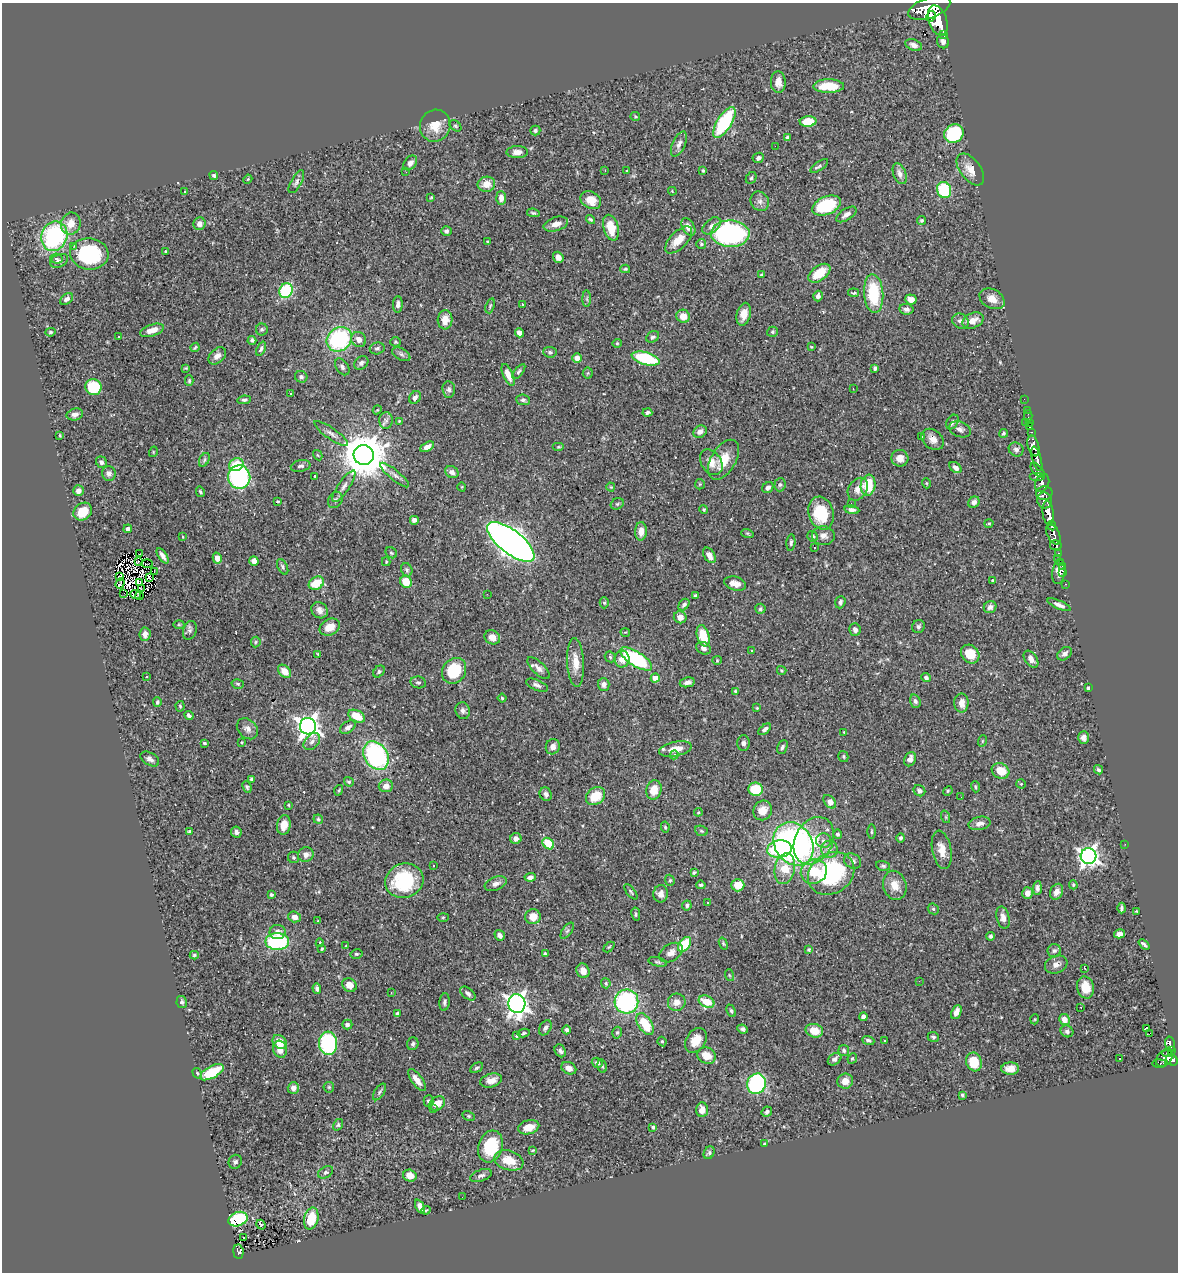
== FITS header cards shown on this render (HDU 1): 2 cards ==
NAXIS1  =                 1176
NAXIS2  =                 1270

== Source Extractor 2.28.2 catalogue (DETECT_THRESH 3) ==
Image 1176 x 1270 px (HDU 1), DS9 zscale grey, 1 PNG px = 1 image px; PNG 1180 x 1274 px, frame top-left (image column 1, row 1270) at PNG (2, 3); each listed source drawn as its Kron ellipse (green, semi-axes under 4 px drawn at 4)
Background 0.727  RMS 0.02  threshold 0.0599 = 3 sigma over >= 5 px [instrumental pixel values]
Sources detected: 517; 5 with non-positive FLUX_AUTO (blend fragments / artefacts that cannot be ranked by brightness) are neither listed nor drawn; of the other 512, the 500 brightest by FLUX_AUTO listed and drawn (12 fainter detections omitted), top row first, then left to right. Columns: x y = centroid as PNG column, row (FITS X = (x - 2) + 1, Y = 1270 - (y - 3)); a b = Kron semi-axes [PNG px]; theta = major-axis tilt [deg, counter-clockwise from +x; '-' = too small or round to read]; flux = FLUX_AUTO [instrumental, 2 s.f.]
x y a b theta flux
929 8 22 10 19 3300
931 16 5 4 - 660
938 20 16 9 -72 2700
944 35 3 3 - 68
943 41 7 6 - 5
914 45 9 5 -20 6.4
778 82 10 7 -89 10
829 86 15 7 0 36
635 116 5 4 - 1.5
808 121 8 5 2 32
724 122 18 7 58 110
435 126 16 15 - 22
455 126 7 4 -39 2.2
535 130 5 5 - 2.9
954 134 10 9 - 98
788 138 4 4 - 4.3
679 144 13 6 65 6.7
775 146 2 2 - 11
517 152 10 6 1 8.5
758 158 6 5 - 4.3
410 163 8 5 50 5.7
819 166 10 4 36 2.9
970 169 18 10 -53 15
605 170 3 3 - 1.6
703 170 3 3 - 2.1
627 171 3 3 - 1.5
406 172 2 2 - 1.6
900 174 11 6 -69 7.1
214 175 4 4 - 2.3
751 178 6 5 - 2.5
248 179 4 3 - 1.3
296 182 12 5 61 4.7
486 184 9 7 10 16
944 190 8 7 - 85
672 191 4 3 - 1
185 192 3 3 - 2
431 197 3 3 - 1
501 198 6 5 - 9.1
591 200 11 8 -32 17
760 201 10 9 - 6.7
826 206 15 9 24 88
533 213 6 4 -9 2.3
846 214 11 5 33 6.7
591 219 5 3 - 1.9
922 220 5 4 - 1.9
71 224 11 9 72 17
199 224 6 6 - 8
556 224 12 7 16 11
711 226 11 6 40 7.4
688 227 9 6 -59 8.9
611 228 13 7 -74 28
446 231 5 5 - 3.6
730 234 19 13 -1 260
54 236 15 13 69 180
679 240 17 8 45 21
488 242 3 3 - 2.5
701 244 5 5 - 2
74 246 3 3 - 1.9
166 251 3 3 - 1.5
89 254 19 15 -8 120
558 257 6 5 - 7
56 259 6 5 - 3.6
59 261 9 6 25 5.9
625 269 5 4 - 1.7
819 273 12 7 36 33
761 275 4 4 - 1.8
286 291 7 6 - 90
854 293 5 3 - 2.2
874 294 19 9 -86 63
818 296 5 4 - 5.3
67 299 7 4 36 4.7
587 299 8 4 -89 2.2
911 299 6 5 - 11
992 299 13 9 -28 14
398 304 8 5 88 5
522 305 3 3 - 1.2
490 306 8 4 72 2
906 309 7 5 -9 5
744 314 11 7 76 12
683 316 7 6 - 16
445 320 9 7 87 17
960 321 9 7 -37 5.3
973 321 11 7 24 13
152 330 12 5 18 12
262 330 6 6 - 3.2
50 332 5 4 - 2.2
772 332 6 5 - 2.4
519 333 5 4 - 8.1
118 336 3 2 - 2.3
653 337 7 5 36 3.3
339 339 13 11 40 150
359 339 8 7 - 8.3
252 340 4 4 - 2.7
395 342 5 4 - 1.6
617 343 5 4 - 1.7
195 347 5 3 - 1.6
811 347 4 3 - 1.4
377 348 7 6 - 3.1
261 349 7 4 68 3
550 352 7 5 -4 2.8
401 354 10 5 -30 3.9
217 356 10 7 42 7.6
577 358 5 4 - 10
646 358 14 6 -16 86
361 363 8 6 39 3.9
342 367 9 6 -55 4.2
186 368 3 3 - 1.3
875 368 4 4 - 3.2
519 372 9 4 52 2.7
588 373 5 5 - 2
508 375 11 5 -67 12
301 377 6 5 - 3.4
189 380 5 4 - 2
93 387 8 8 - 47
449 389 8 6 -84 4.4
853 389 3 2 - 1
291 393 2 2 - 1
415 397 7 5 56 4.4
1024 399 2 2 - 10
244 400 7 4 7 2.7
523 400 7 5 -4 3.2
377 410 4 3 - 1.2
1027 410 2 2 - 7.7
647 413 5 3 - 3.3
75 414 8 6 14 5.4
1028 416 6 2 -90 15
386 420 8 6 88 4.9
399 421 3 3 - 0.92
952 422 8 5 58 4.5
1025 422 2 2 - 35
1030 423 3 2 - 23
1030 427 3 2 - 20
960 429 11 7 -21 6
700 432 7 5 34 6.3
1031 432 3 2 - 26
1003 433 4 4 - 2.2
331 434 20 5 -36 7
60 435 3 2 - 1.2
922 437 3 3 - 1.5
933 439 12 9 -40 9.5
1033 446 10 5 -75 1000
427 447 7 4 28 7.4
558 447 6 3 0 1.4
1016 449 7 7 - 4.1
153 452 5 3 - 1.2
318 455 5 4 - 1.5
364 455 10 10 - 5500
900 458 8 8 - 9.9
1037 459 12 4 -75 850
204 460 7 4 61 2.5
724 460 22 12 59 25
101 462 6 5 - 4
711 462 14 10 -57 13
236 465 7 6 - 39
301 466 10 6 11 3.9
955 468 7 4 -40 6.4
1038 470 9 5 -47 360
452 472 7 5 -31 6.4
109 473 7 7 - 5.5
395 475 18 5 -39 6.2
315 476 3 2 - 1.1
239 477 12 11 - 170
1037 477 8 3 0 340
926 483 5 3 - 1.2
1042 483 9 6 68 550
700 484 5 5 - 1.5
780 485 6 5 - 2.9
868 485 10 7 82 42
344 486 19 5 56 7.5
462 487 4 3 - 1.1
611 487 4 4 - 1.3
768 488 6 5 - 4.5
858 489 12 9 56 10
78 491 5 5 - 7.2
200 492 5 3 - 2.1
1044 493 8 6 3 330
335 500 8 7 - 4.4
1045 500 8 7 - 680
278 501 3 2 - 1.1
974 502 6 5 - 4.4
617 504 7 5 27 2.3
851 504 3 3 - 1.4
704 509 5 4 - 1.6
852 510 7 4 -10 4.4
83 512 10 8 40 29
821 513 17 12 -73 58
1048 514 12 5 -82 1400
414 520 5 5 - 4.8
989 523 4 3 - 1.6
1052 525 5 4 - 260
128 529 4 4 - 3.8
641 531 9 6 87 11
747 533 6 4 -18 1.9
1053 534 11 6 -65 730
813 536 5 5 - 2.8
823 536 11 9 -6 8.1
183 537 4 3 - 0.92
511 542 28 11 -38 1400
791 543 8 4 84 3
1056 545 6 5 - 170
815 548 3 3 - 3.1
391 553 6 5 - 2.3
1058 553 4 3 - 110
139 554 2 2 - 1.2
709 555 8 5 -59 9.2
163 556 8 4 -56 6.9
217 558 5 4 - 9.5
1058 558 2 2 - 5
254 561 5 4 - 8.4
138 562 3 2 - 1.8
386 562 4 3 - 1.5
1061 563 3 3 - 33
147 564 6 2 -2 1.1
1062 566 3 2 - 17
283 567 8 5 -64 3.1
407 570 7 5 -65 3
155 572 2 2 - 1.1
1059 572 12 6 81 8.5
1063 572 2 2 - 8.4
119 576 4 2 - 1.2
149 578 4 2 - 1.5
993 581 3 3 - 2
406 582 6 5 - 28
120 583 5 2 - 2
139 583 3 2 - 1.4
316 583 8 6 30 29
735 584 11 7 -16 9.4
1066 584 3 2 - 11
141 589 3 2 - 1.9
124 594 3 2 - 1.4
135 594 5 2 - 1.8
487 594 2 2 - 5.5
140 596 4 2 - 1.1
695 596 3 3 - 2.3
840 602 6 5 - 3.4
604 603 6 4 90 1.8
684 605 6 4 51 4.2
1059 605 12 4 -24 5.7
990 607 6 6 - 5.1
760 609 5 5 - 2.5
319 610 9 7 -43 7
680 617 6 6 - 8.4
179 624 5 3 - 1.4
918 626 7 6 - 3
330 627 11 8 27 18
190 630 10 6 70 4.1
855 630 6 5 - 4.8
625 632 5 3 - 1
145 634 7 5 85 8.3
703 636 11 6 -74 40
492 637 8 6 -31 11
256 642 5 4 - 1.8
703 648 8 6 -31 6.1
752 651 2 2 - 1.1
318 654 3 3 - 1.4
970 654 10 8 -47 29
1064 654 8 5 37 5.8
610 657 6 4 -45 2.1
622 659 8 7 - 13
636 659 18 7 -33 120
1031 659 9 6 -55 6.9
717 660 4 4 - 1.3
576 662 24 8 -87 19
538 668 14 6 -43 7.4
782 670 5 4 - 1.5
284 671 7 5 -47 14
379 671 7 5 49 2.6
454 671 13 11 55 61
147 677 3 2 - 1.1
655 678 4 4 - 21
926 678 5 4 - 3.7
418 682 8 6 -9 2.9
687 682 7 5 11 5.3
238 684 6 4 -16 2
604 684 6 6 - 5.5
537 685 11 5 -22 4.8
1088 688 4 3 - 2.3
735 691 4 3 - 1.6
502 698 4 4 - 1.9
915 701 7 5 -70 3.7
157 702 5 4 - 2.4
961 703 9 7 90 12
180 706 5 4 - 1.6
757 708 3 3 - 1.1
463 711 8 7 - 5
189 716 5 3 - 3.5
357 716 9 5 -26 28
308 726 8 8 - 930
348 727 9 5 35 6.1
247 729 12 9 -44 7.2
765 729 7 4 40 4
844 732 3 3 - 0.9
1083 737 6 5 - 5.3
982 741 6 3 71 1.3
242 742 3 2 - 0.97
312 742 10 6 49 5.4
204 743 4 3 - 1.7
743 743 7 6 - 4.5
553 747 8 7 - 6.7
782 747 7 5 66 3.3
675 749 16 7 12 17
674 755 4 4 - 3.3
376 756 15 11 -57 200
843 757 5 5 - 2
150 759 10 6 -31 5.8
910 759 7 5 68 6.9
1098 770 5 4 - 2.9
1001 771 9 7 -28 22
251 779 4 3 - 2.7
349 782 5 4 - 2.5
1021 784 5 5 - 1.6
386 786 7 6 - 8.3
247 787 6 4 -67 2.4
975 787 6 3 -72 1.6
756 789 7 6 - 38
339 790 5 3 - 1.4
654 790 10 7 76 20
919 791 6 5 - 3.7
948 791 5 4 - 1.6
546 794 7 6 - 4.9
596 796 10 8 38 32
961 797 2 2 - 2.2
830 802 8 5 -49 11
289 805 3 2 - 1.7
763 810 10 9 - 14
698 812 4 4 - 1.4
946 817 6 4 -72 1.8
318 819 5 4 - 1.8
980 823 11 6 10 7.3
284 825 10 7 80 13
665 827 5 4 - 2
189 831 3 3 - 1.5
701 831 6 5 - 2
236 832 6 5 - 4.9
871 832 7 3 -90 2
837 834 4 4 - 3.7
901 838 4 4 - 3.1
516 839 5 5 - 6.8
814 841 25 18 62 58
824 841 8 7 - 5.3
548 844 6 5 - 38
794 844 23 18 -55 420
1125 844 2 2 - 4
779 849 12 8 10 99
829 849 8 8 - 7.5
942 850 19 9 -79 17
306 855 8 7 - 6.7
1088 856 8 8 - 640
294 857 6 5 - 2.2
853 861 9 7 -31 5.9
434 866 3 3 - 1.9
883 866 7 5 -14 2.4
785 869 16 10 78 35
694 872 4 3 - 1.8
814 872 13 12 - 33
831 873 24 20 33 170
530 877 6 4 6 5.5
670 880 5 4 - 1.8
404 881 19 17 20 100
496 884 11 6 22 6.6
701 885 4 3 - 2
738 885 6 6 - 24
895 885 14 11 -75 17
1073 885 4 3 - 1.5
1037 888 7 4 87 4.4
631 892 9 3 -52 2.1
1056 892 8 6 64 7.9
1028 893 6 5 - 8.1
661 894 9 7 81 7.2
271 895 4 4 - 2.4
708 903 3 2 - 2.1
687 905 5 5 - 2.5
1121 908 5 3 - 2.6
933 909 6 5 - 2.2
1136 911 3 2 - 1
636 914 7 4 -81 2.3
295 917 6 5 - 9.5
443 917 5 3 - 1.3
533 917 8 7 - 15
1003 918 11 6 -76 8.7
318 921 3 2 - 0.98
567 931 9 4 54 3.1
277 932 8 7 - 8.3
1119 934 5 4 - 6
500 935 6 4 -56 4.1
991 936 4 4 - 2.7
277 941 11 8 0 140
320 943 4 3 - 1.3
684 944 8 5 52 56
723 944 6 4 -69 1.6
1144 944 6 3 -41 3.1
346 946 3 3 - 1.3
609 947 6 4 44 1.6
322 949 3 3 - 1.5
809 950 4 4 - 2.3
1054 951 7 6 - 3.6
671 953 13 8 32 8.1
356 954 6 4 12 2.1
545 954 3 3 - 2.1
194 955 4 4 - 1.8
658 962 9 4 -12 2.6
1056 965 11 8 19 7.3
1085 968 3 2 - 1.2
583 971 7 6 - 11
729 975 6 3 -71 1.5
919 981 3 2 - 1
606 983 5 5 - 2
349 985 7 6 - 11
1085 987 11 8 -75 24
317 988 5 4 - 4.3
391 993 2 2 - 0.95
468 993 9 5 -40 3.4
626 1001 12 12 - 180
182 1002 6 5 - 2.8
444 1002 9 5 84 3.4
677 1002 9 8 - 11
707 1002 8 5 -23 25
517 1004 9 8 - 790
1081 1007 2 2 - 1.3
731 1011 6 3 -65 2
956 1012 7 4 67 11
398 1014 4 4 - 5.7
863 1017 4 4 - 4.8
1035 1019 5 3 - 1.1
1064 1019 6 5 - 10
347 1024 5 5 - 4.4
645 1024 12 6 -57 41
545 1028 8 5 56 4.9
1147 1028 3 2 - 21
743 1029 5 4 - 3.3
567 1030 4 3 - 3
814 1031 9 6 -14 22
1067 1031 6 6 - 4.3
524 1033 6 4 12 2.2
617 1033 6 4 75 2.3
1150 1033 3 2 - 920
516 1036 4 3 - 1.4
933 1037 6 5 - 2.7
696 1040 13 9 56 18
868 1040 6 4 -20 2.9
662 1041 5 3 - 1.8
884 1041 3 2 - 0.97
280 1042 8 6 -43 16
328 1043 12 9 -86 150
413 1044 6 5 - 2.9
1170 1044 8 4 -76 130
280 1049 9 7 -74 13
1171 1050 4 3 - 120
560 1051 7 5 -57 3.6
844 1051 6 5 - 2.8
1167 1053 5 2 - 59
706 1056 9 8 - 19
852 1058 6 4 67 1.8
1119 1058 2 2 - 0.92
1164 1058 9 7 44 400
835 1059 7 5 37 4.9
1172 1060 6 5 - 310
974 1062 9 7 -71 32
597 1063 6 4 -35 4.2
1159 1063 7 2 2 56
602 1066 7 4 -78 2.7
477 1068 7 4 30 2.6
569 1068 8 6 -27 9.1
1010 1069 9 6 1 11
212 1072 13 6 28 51
197 1073 5 3 - 1.8
417 1080 13 5 -53 11
491 1080 11 6 14 11
845 1081 8 7 - 12
756 1084 10 9 - 180
329 1087 5 5 - 2
293 1088 6 5 - 6.6
380 1092 9 5 56 3.1
962 1095 4 3 - 1.9
429 1101 5 5 - 3.1
437 1103 8 6 35 17
434 1109 3 3 - 1.4
702 1110 7 6 - 11
767 1112 5 5 - 3.4
469 1116 6 4 -27 2.1
338 1125 6 4 57 2.3
529 1127 11 7 15 16
653 1127 4 3 - 2.2
764 1144 4 4 - 1.9
490 1146 16 12 72 62
533 1150 3 3 - 1.2
709 1153 7 5 59 2.7
509 1160 15 9 -18 22
235 1162 7 6 - 3.4
326 1172 8 5 28 2.9
481 1175 11 5 19 4.5
410 1176 7 6 - 12
462 1197 2 2 - 1.2
420 1207 7 4 -64 7.9
426 1210 5 3 - 1.7
238 1219 10 7 20 82
311 1219 11 7 76 39
261 1225 5 4 - 1.3
243 1237 3 2 - 3.4
238 1252 7 5 -85 140
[12 fainter detections neither listed nor drawn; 5 non-positive-flux detections neither listed nor drawn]